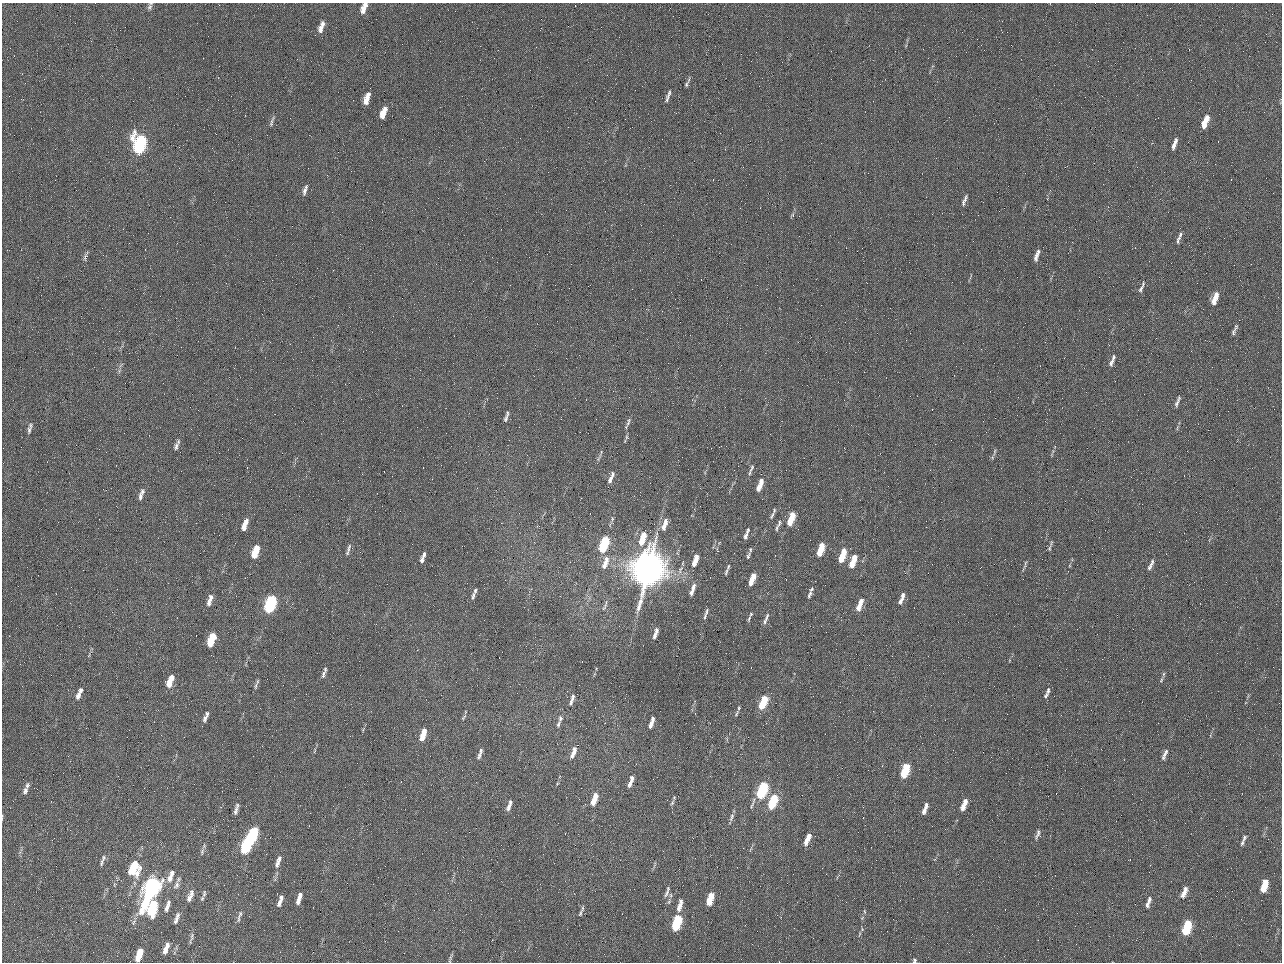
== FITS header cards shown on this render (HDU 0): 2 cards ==
NAXIS1  =                 1280 / length of data axis 1
NAXIS2  =                  960 / length of data axis 2

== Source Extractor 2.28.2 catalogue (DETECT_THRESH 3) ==
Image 1280 x 960 px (HDU 0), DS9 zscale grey, 1 PNG px = 1 image px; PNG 1284 x 964 px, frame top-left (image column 1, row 960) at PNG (2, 3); no overlay
Background 2560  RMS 180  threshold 552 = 3 sigma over >= 5 px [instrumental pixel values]
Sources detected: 207; all 207 listed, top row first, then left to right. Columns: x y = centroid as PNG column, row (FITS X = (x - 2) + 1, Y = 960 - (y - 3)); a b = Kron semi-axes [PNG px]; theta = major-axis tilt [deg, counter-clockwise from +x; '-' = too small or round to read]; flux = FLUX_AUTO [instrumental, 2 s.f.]
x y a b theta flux
366 4 5 4 - 3.5e+04
150 7 9 6 67 3.2e+04
363 10 10 6 84 8.3e+04
323 24 8 6 89 4.7e+04
320 29 11 7 85 7.1e+04
984 50 2 2 - 6.3e+04
686 84 8 5 79 2.5e+04
669 93 7 4 74 2.5e+04
368 95 7 4 72 5.1e+04
667 98 12 5 73 3.8e+04
366 100 11 6 82 1.1e+05
385 109 7 6 - 6.9e+04
382 115 9 6 88 9.8e+04
272 121 14 4 74 3.1e+04
1205 122 14 5 69 2.1e+05
140 144 14 8 83 2.2e+06
1174 144 14 4 71 7.2e+04
305 190 13 4 72 4.8e+04
965 200 14 4 70 4.8e+04
793 215 6 4 89 1.9e+04
1180 234 9 4 81 2.6e+04
1178 239 12 4 77 3.1e+04
1037 255 13 4 70 7.2e+04
85 257 12 5 79 3.3e+04
1141 289 12 5 65 4.0e+04
1216 295 6 5 - 6.2e+04
1214 300 10 6 72 1.1e+05
1234 330 16 4 65 4.0e+04
1113 357 9 5 74 2.8e+04
1111 363 8 5 70 3.7e+04
119 371 6 5 - 2.3e+04
1177 401 16 4 69 4.3e+04
507 413 7 4 -82 2.2e+04
506 419 10 5 75 3.3e+04
628 423 17 4 66 3.7e+04
29 430 11 5 80 4.3e+04
986 432 2 2 - 6.8e+03
626 437 6 4 -89 2.1e+04
176 446 11 5 70 4.4e+04
994 452 10 3 75 2.0e+04
599 458 14 2 64 2.6e+04
752 468 12 5 67 3.7e+04
613 474 7 5 -80 3.4e+04
610 479 11 5 72 6.3e+04
761 482 7 4 -88 5.9e+04
759 487 12 5 64 1.2e+05
142 491 7 5 -73 2.8e+04
140 496 11 5 80 4.4e+04
772 516 14 4 63 3.7e+04
792 516 6 5 - 1.7e+05
612 519 7 4 89 2.1e+04
246 521 7 5 -78 5.0e+04
666 521 8 6 -78 5.4e+04
790 521 9 5 68 2.4e+05
779 523 11 6 68 4.4e+04
244 526 9 5 80 8.0e+04
664 526 14 7 67 8.5e+04
748 530 5 4 - 2.1e+04
644 535 5 5 - 1.1e+05
746 536 8 4 71 3.9e+04
642 540 10 6 71 2.2e+05
604 544 13 5 70 9.7e+05
1050 548 9 4 79 2.5e+04
257 549 7 5 -85 1.6e+05
348 549 18 4 74 4.3e+04
821 549 12 5 71 3.4e+05
255 554 8 5 -82 2.1e+05
424 555 9 4 63 3.8e+04
748 556 11 5 66 3.4e+04
842 556 13 5 69 3.6e+05
854 558 6 5 - 1.2e+05
422 560 6 5 - 3.1e+04
606 560 11 8 84 9.6e+04
695 560 14 5 71 1.5e+05
1152 563 10 5 78 3.7e+04
852 564 9 5 64 1.6e+05
1025 564 13 3 73 2.2e+04
604 566 10 6 70 6.6e+04
1150 567 9 5 79 3.6e+04
648 569 23 16 71 1.2e+07
726 572 10 4 69 3.1e+04
752 579 12 4 69 2.1e+05
811 589 6 3 47 1.9e+04
475 590 5 4 - 2.0e+04
692 590 15 5 71 7.8e+04
810 594 10 4 65 3.1e+04
903 595 6 5 - 3.5e+04
473 596 10 4 74 3.2e+04
211 597 9 7 79 4.7e+04
272 601 7 5 -75 9.4e+05
901 601 10 5 60 5.6e+04
861 602 9 5 73 1.0e+05
209 603 8 6 82 4.8e+04
270 606 8 5 85 1.3e+06
605 606 15 4 67 3.1e+04
858 607 7 6 - 7.9e+04
706 612 13 4 70 4.0e+04
767 617 13 4 69 4.4e+04
749 619 10 4 67 2.6e+04
657 631 7 4 -90 3.8e+04
654 636 8 4 75 4.1e+04
213 637 6 4 -81 2.1e+05
211 642 8 5 -87 3.0e+05
324 674 9 5 73 3.6e+04
171 678 5 5 - 8.6e+04
1161 680 9 4 65 2.7e+04
169 683 9 6 76 1.4e+05
256 686 10 4 79 2.9e+04
81 690 6 5 - 3.5e+04
1048 690 8 5 71 2.9e+04
1046 695 8 4 55 2.2e+04
78 696 9 6 73 5.1e+04
573 696 7 5 61 2.6e+04
764 699 5 4 - 2.3e+05
571 702 10 4 67 3.6e+04
762 705 8 5 63 3.3e+05
737 713 11 4 61 2.9e+04
207 714 6 3 -84 2.1e+04
464 717 10 4 54 2.3e+04
205 718 8 5 73 3.8e+04
560 718 9 6 81 3.4e+04
652 719 7 4 90 4.6e+04
558 724 9 5 66 3.1e+04
651 725 7 5 77 5.3e+04
424 731 5 4 - 7.8e+04
422 737 10 6 75 1.5e+05
574 749 8 5 -74 4.7e+04
315 751 9 3 69 1.8e+04
481 751 8 5 66 2.8e+04
1166 752 12 5 61 4.0e+04
572 755 10 6 64 6.3e+04
479 756 10 5 63 3.6e+04
1163 757 5 5 - 2.4e+04
905 770 12 5 71 6.3e+05
632 778 6 5 - 3.8e+04
630 783 10 5 64 6.5e+04
27 785 8 5 75 3.4e+04
763 787 6 5 - 6.6e+05
25 791 9 6 70 4.2e+04
761 793 7 5 76 7.5e+05
595 796 6 5 - 9.2e+04
774 798 6 4 -83 3.1e+05
593 801 8 6 68 1.2e+05
510 802 5 4 - 2.7e+04
672 803 9 4 63 2.6e+04
772 804 9 5 68 5.1e+05
964 804 13 5 67 1.4e+05
752 805 15 3 68 3.3e+04
926 806 9 5 78 4.9e+04
509 807 10 6 74 5.0e+04
235 811 12 5 79 4.7e+04
924 811 7 5 80 4.3e+04
2 817 6 2 81 1.2e+04
732 817 12 5 71 4.1e+04
1037 834 14 4 70 4.2e+04
252 835 14 5 74 1.3e+06
809 836 7 5 75 7.9e+04
1244 837 7 4 65 2.4e+04
806 842 8 4 75 9.0e+04
1242 843 8 4 73 2.7e+04
247 845 16 5 73 1.6e+06
202 851 8 6 72 2.8e+04
104 858 8 5 73 2.8e+04
279 859 5 5 - 2.9e+04
102 863 10 4 74 2.4e+04
278 863 12 6 77 6.0e+04
134 868 15 10 74 4.9e+05
172 873 7 6 - 3.7e+04
170 878 11 8 74 8.7e+04
1265 882 7 4 -75 1.4e+05
176 885 13 7 69 5.8e+04
1263 888 8 5 -89 1.8e+05
151 889 23 8 66 3.4e+06
1185 889 10 5 88 6.4e+04
191 893 9 6 -82 4.7e+04
204 893 11 5 78 2.9e+04
666 894 11 6 60 4.8e+04
300 895 5 4 - 3.5e+04
1183 895 8 5 85 5.0e+04
711 896 6 4 -68 1.5e+05
189 898 10 6 65 5.2e+04
281 898 7 5 87 3.8e+04
1149 899 8 5 82 3.2e+04
299 900 9 4 79 7.1e+04
709 901 7 4 83 2.0e+05
168 903 8 5 73 3.8e+04
279 903 9 5 73 5.0e+04
680 905 14 5 76 1.0e+05
1147 905 8 5 87 3.9e+04
152 908 14 7 77 7.5e+05
167 908 10 5 72 5.2e+04
864 911 6 3 -71 1.4e+04
580 913 11 4 70 3.1e+04
240 914 11 5 73 3.9e+04
177 915 7 5 50 3.3e+04
176 920 11 5 65 4.2e+04
677 922 12 5 73 1.1e+06
1188 924 8 5 -76 3.3e+05
1186 930 7 5 80 3.9e+05
859 934 6 3 71 1.6e+04
192 937 12 4 82 3.4e+04
167 945 7 5 -85 4.8e+04
165 950 9 6 80 7.5e+04
140 952 6 4 -78 1.2e+05
138 957 8 5 81 1.7e+05
450 958 13 3 73 2.3e+04
914 960 5 4 - 2.4e+04
At the frame edge (FLAGS 8, measured only in part): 3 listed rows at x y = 150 7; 2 817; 914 960